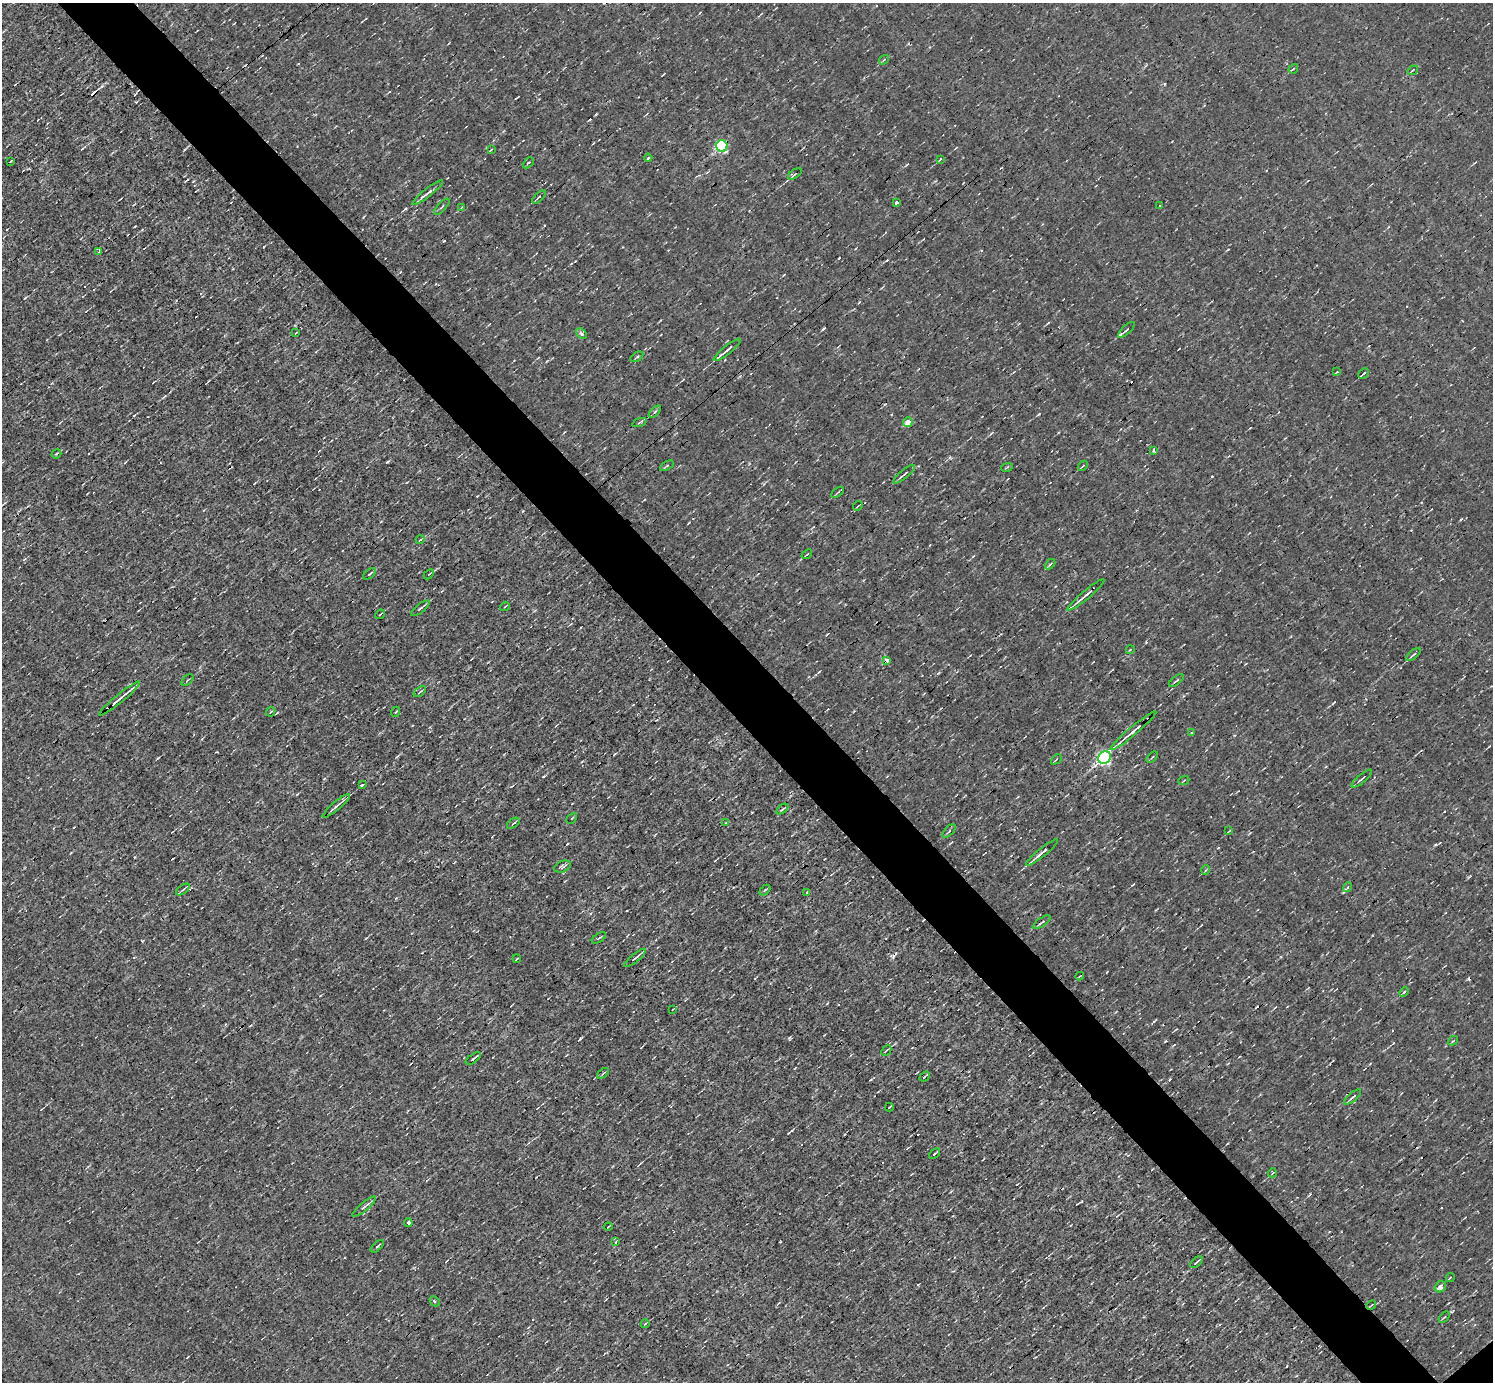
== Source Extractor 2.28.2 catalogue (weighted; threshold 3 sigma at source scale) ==
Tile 11 of 4 x 4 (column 3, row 3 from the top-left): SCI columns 2985-4475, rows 1532-2911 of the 5967 x 5966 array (HDU 1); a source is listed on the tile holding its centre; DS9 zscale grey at full resolution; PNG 1495 x 1384 px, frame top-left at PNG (2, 3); each listed source drawn as its Kron ellipse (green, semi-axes under 4 px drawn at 4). Shown black and unused: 5% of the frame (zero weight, under 3 of 4 exposures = <1% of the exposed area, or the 3 px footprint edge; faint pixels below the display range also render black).
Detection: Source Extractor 2.28.2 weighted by HDU 2 'WHT'; one run over the whole footprint, this tile lists its part. Background -0.00396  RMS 0.036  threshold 0.163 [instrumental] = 3 sigma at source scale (4.5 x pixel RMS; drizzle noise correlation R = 1.50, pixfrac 1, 0.05/0.05 arcsec/px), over >= 5 px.
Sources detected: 113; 10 cosmic-ray / hot-pixel residue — neither listed nor drawn; the other 103 listed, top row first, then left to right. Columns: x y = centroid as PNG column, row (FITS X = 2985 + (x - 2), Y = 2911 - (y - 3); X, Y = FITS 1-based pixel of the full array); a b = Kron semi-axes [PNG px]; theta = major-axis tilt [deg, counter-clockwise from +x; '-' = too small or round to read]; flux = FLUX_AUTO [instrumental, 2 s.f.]
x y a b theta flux
884 60 5 3 - 4.1
1293 69 5 3 - 4.6
1413 70 5 2 - 3.5
722 146 6 5 - 510
491 150 4 2 - 2.8
648 158 4 2 - 3.4
940 159 4 2 - 2.7
11 161 3 2 - 2.7
528 163 6 3 45 3.9
795 174 8 3 34 5.2
428 193 19 3 38 20
539 197 8 3 44 5.9
897 203 3 3 - 23
1160 205 2 2 - 2.1
442 207 10 2 46 5
462 207 4 3 - 2.8
99 252 3 3 - 3.7
1126 330 10 4 42 7.7
296 333 4 2 - 2.8
581 334 6 4 -44 8.7
727 350 17 3 39 22
637 357 7 3 33 4.7
1337 372 3 2 - 2.5
1364 373 6 2 43 5.9
655 412 7 3 44 4.6
639 422 7 3 19 5.6
908 422 5 5 - 35
1154 450 3 3 - 17
56 454 5 3 - 4.9
667 466 7 3 30 4.3
1083 466 6 2 45 3.3
1007 467 6 3 20 3.6
904 474 13 3 40 10
837 492 7 2 37 4.2
858 506 5 2 - 3
420 540 4 3 - 3.3
807 554 6 2 40 4.1
1050 564 6 3 44 4.5
370 574 7 2 38 4.9
429 574 6 3 44 4.1
1086 595 24 3 40 26
505 606 5 2 - 3.4
420 608 11 3 38 8.4
380 614 5 3 - 3.3
1130 650 4 2 - 2.7
1413 655 9 3 40 6
887 660 4 3 - 43
187 680 7 2 40 3.9
1176 680 9 3 37 5.2
420 692 7 2 36 4.5
120 698 26 2 39 33
271 712 5 3 - 3.3
395 712 5 3 - 4.4
1133 731 29 3 40 25
1192 732 3 2 - 3.3
1104 757 7 6 - 810
1152 757 7 2 45 3.6
1056 759 6 2 44 3.3
1362 779 13 3 40 9.5
1184 780 5 3 - 4.1
362 785 3 2 - 7.5
336 806 17 3 40 14
782 809 7 3 37 5
572 818 6 3 45 3.4
513 823 7 3 36 4.9
726 823 3 2 - 3.9
949 831 8 3 45 6.8
1229 831 4 2 - 2.7
1042 852 20 3 39 25
562 866 9 5 22 8.3
1206 870 5 3 - 2.9
1348 887 5 3 - 5.8
183 889 8 3 37 6.2
765 890 6 3 44 5
807 892 4 2 - 3.6
1042 922 10 2 35 6.1
599 938 8 2 33 5.2
635 958 13 3 39 11
517 959 4 2 - 2.8
1080 976 4 2 - 2.9
1404 992 5 3 - 4.7
673 1009 3 2 - 2.5
1453 1041 5 2 - 2.9
886 1051 6 3 46 4.3
473 1058 9 3 35 7
603 1073 7 3 38 4.5
925 1076 6 2 42 4.6
1353 1097 10 3 40 7.7
889 1107 4 2 - 3
935 1154 6 2 41 6.8
1272 1173 5 3 - 3.6
364 1207 15 3 39 12
408 1223 4 4 - 9.5
608 1227 4 2 - 3.3
615 1242 4 3 - 6.1
377 1246 8 3 44 4.9
1196 1262 7 3 44 6.1
1450 1278 4 3 - 3.6
1440 1287 6 5 - 19
435 1301 5 3 - 5.8
1371 1305 5 2 - 2.9
1444 1317 6 2 45 3.6
645 1324 4 2 - 2.7
Overlapping masked pixels (flux is a lower limit): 1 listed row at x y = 887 660
Unlisted compact peaks at least as high as the median listed source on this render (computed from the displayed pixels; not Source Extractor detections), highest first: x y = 387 462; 823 329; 1039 414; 789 1038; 839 258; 543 776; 918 1285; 142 941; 1165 84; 859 302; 938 673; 819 672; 264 247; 158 758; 1218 848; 1146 642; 135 226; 1343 892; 134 415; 1228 249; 184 150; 906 165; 1310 1194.